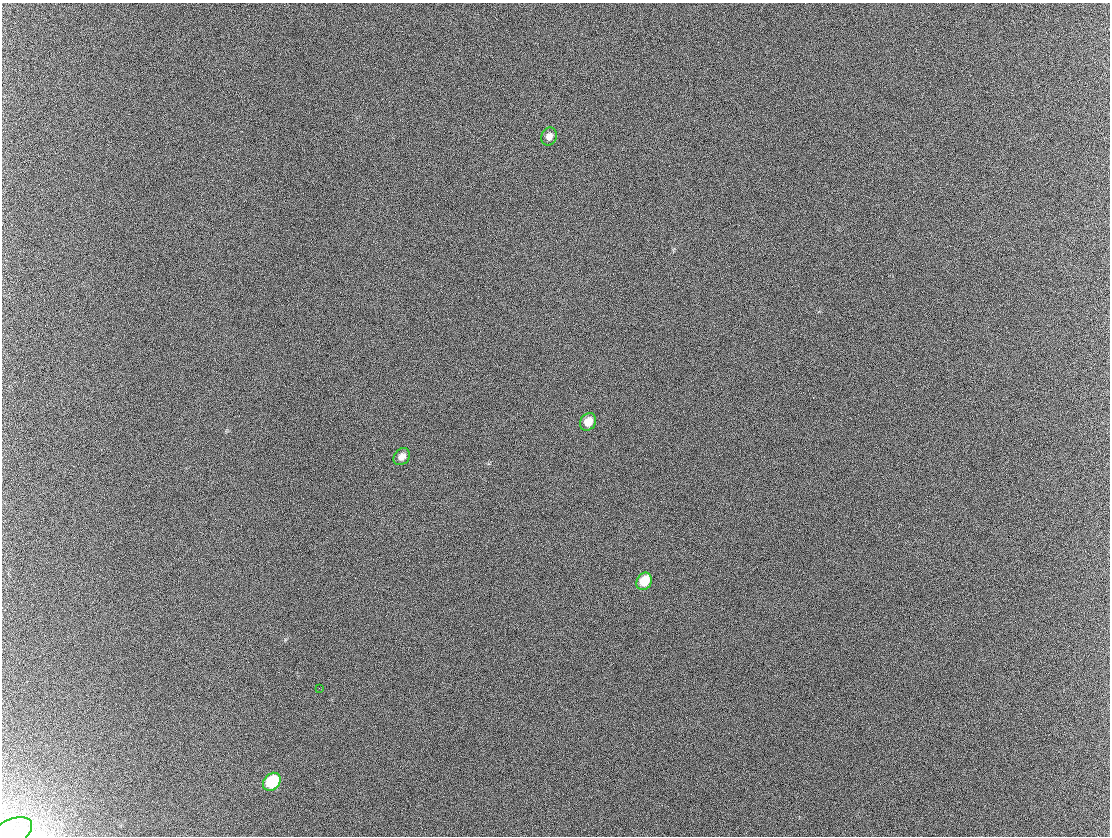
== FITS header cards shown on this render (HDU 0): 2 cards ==
NAXIS1  =                 1108 / Axis length
NAXIS2  =                  834 / Axis length

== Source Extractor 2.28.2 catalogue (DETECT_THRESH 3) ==
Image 1108 x 834 px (HDU 0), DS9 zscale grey, 1 PNG px = 1 image px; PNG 1112 x 838 px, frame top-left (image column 1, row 834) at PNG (2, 3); each listed source drawn as its Kron ellipse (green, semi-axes under 4 px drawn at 4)
Background 295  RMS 42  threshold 125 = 3 sigma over >= 5 px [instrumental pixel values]
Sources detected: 7; all 7 listed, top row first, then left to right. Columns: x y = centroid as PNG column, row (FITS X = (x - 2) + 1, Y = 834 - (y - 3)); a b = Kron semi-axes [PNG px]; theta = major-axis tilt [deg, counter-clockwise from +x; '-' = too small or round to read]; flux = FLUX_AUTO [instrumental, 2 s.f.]
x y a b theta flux
549 137 9 7 69 18000
588 422 9 7 54 35000
402 457 9 7 51 15000
644 581 9 7 59 68000
319 688 2 2 - 1500
272 782 10 8 49 140000
8 835 26 13 29 45000
At the frame edge (FLAGS 8, measured only in part): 1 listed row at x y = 8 835